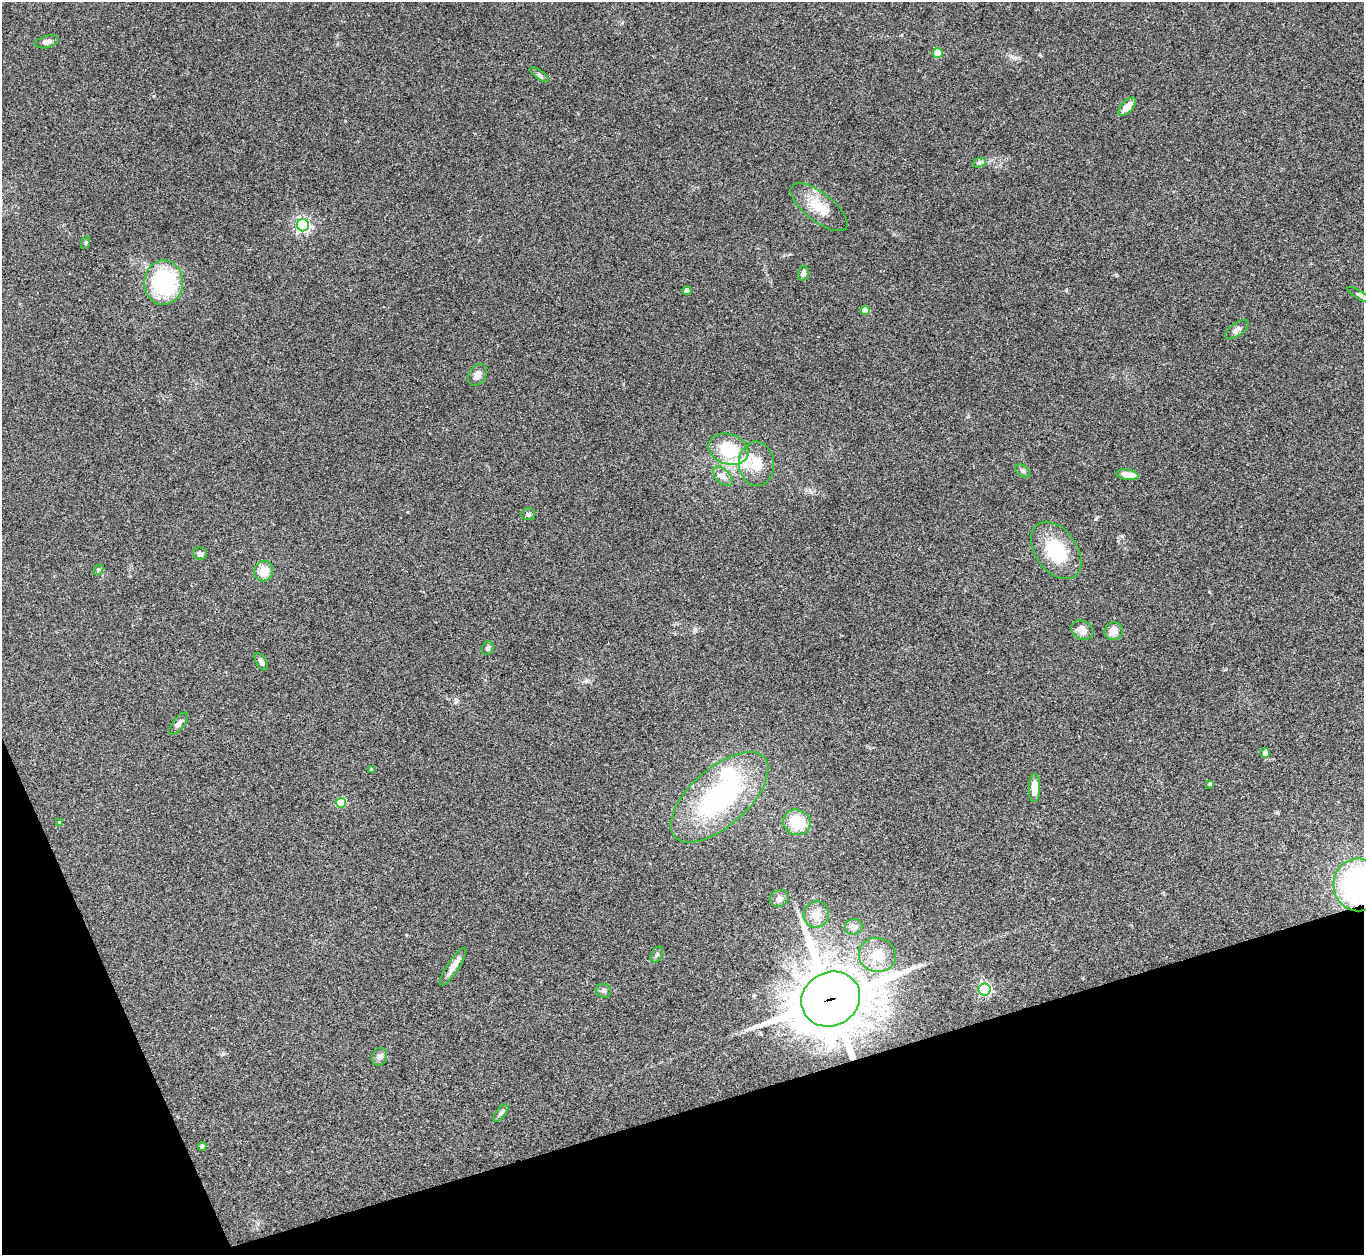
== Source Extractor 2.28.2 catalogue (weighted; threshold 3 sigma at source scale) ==
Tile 14 of 4 x 4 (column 2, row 4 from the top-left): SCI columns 1367-2728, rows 280-1532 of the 5455 x 5442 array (HDU 1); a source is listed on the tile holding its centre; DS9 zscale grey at full resolution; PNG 1366 x 1257 px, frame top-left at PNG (2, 2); each listed source drawn as its Kron ellipse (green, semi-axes under 4 px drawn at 4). Shown black and unused: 15% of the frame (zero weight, under 3 of 4 exposures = <1% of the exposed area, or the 3 px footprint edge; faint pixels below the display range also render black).
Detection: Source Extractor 2.28.2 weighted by HDU 2 'WHT'; one run over the whole footprint, this tile lists its part. Background 0.112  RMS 0.0058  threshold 0.0263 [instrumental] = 3 sigma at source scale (4.5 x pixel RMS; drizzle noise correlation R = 1.50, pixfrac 1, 0.05/0.05 arcsec/px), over >= 5 px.
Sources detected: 55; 4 inside a brighter listed object's ellipse — not listed separately; the other 51 listed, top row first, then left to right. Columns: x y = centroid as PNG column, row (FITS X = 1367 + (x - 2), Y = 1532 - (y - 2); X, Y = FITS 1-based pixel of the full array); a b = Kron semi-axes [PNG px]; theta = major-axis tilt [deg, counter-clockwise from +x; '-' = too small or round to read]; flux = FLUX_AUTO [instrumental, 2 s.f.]
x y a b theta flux
47 42 12 6 14 2.8
937 53 5 5 - 12
539 75 11 3 -35 1.1
1127 107 11 6 47 5.6
979 163 7 4 18 1.3
819 207 34 14 -38 14
303 225 6 6 - 140
86 243 6 4 71 0.71
803 273 7 5 78 2.1
164 283 22 19 88 70
687 291 4 4 - 4.8
1359 295 13 4 -31 1.5
865 310 4 4 - 5.3
1237 329 14 6 37 2.3
478 375 12 8 58 3.3
728 449 20 15 -18 26
757 464 22 17 -87 13
1023 471 8 5 -36 1.3
1127 475 11 5 -9 5.8
723 476 12 7 -44 3
528 514 7 6 - 1.2
1056 550 32 21 -54 28
200 554 7 6 - 1.5
98 570 6 4 49 0.83
264 571 10 9 - 8
1082 630 11 9 -31 5
1114 631 9 8 - 5.1
488 648 7 5 63 1.6
261 662 9 5 -61 1.8
179 723 13 5 52 2.2
1265 753 5 5 - 2.1
371 769 4 3 - 0.53
1210 784 3 3 - 0.85
1034 788 14 5 89 7.3
719 797 60 29 41 86
341 803 5 5 - 24
59 822 4 3 - 0.62
797 822 14 12 -24 16
1358 885 26 25 - 120
779 898 10 8 25 2.4
816 914 13 12 - 6.5
853 927 9 7 20 2.9
657 955 8 5 63 1.3
877 955 19 17 -10 14
453 967 22 6 57 5.2
985 989 6 6 - 100
603 991 8 7 - 1.5
831 999 30 27 28 3300
379 1057 9 7 65 2.1
501 1113 10 4 51 1.5
202 1146 4 4 - 1.7
Overlapping masked pixels (flux is a lower limit): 2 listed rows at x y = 1358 885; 831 999
Isophote crosses this tile's border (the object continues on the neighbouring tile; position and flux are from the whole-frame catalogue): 1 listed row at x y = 1358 885
Unlisted compact peaks at least as high as the median listed source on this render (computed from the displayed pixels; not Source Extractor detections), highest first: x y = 1096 518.